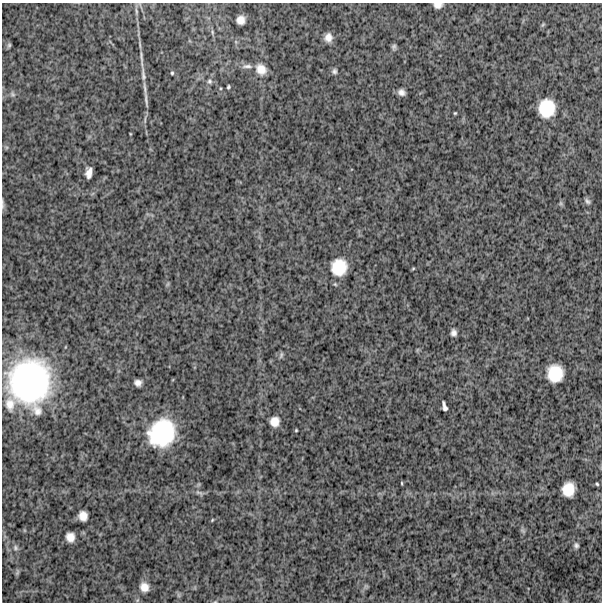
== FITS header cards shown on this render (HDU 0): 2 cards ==
NAXIS1  =                  600
NAXIS2  =                  600

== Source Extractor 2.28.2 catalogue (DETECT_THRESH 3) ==
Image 600 x 600 px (HDU 0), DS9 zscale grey, 1 PNG px = 1 image px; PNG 604 x 604 px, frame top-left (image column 1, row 600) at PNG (2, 3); no overlay
Background 1170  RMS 320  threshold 961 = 3 sigma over >= 5 px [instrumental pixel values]
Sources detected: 51; all 51 listed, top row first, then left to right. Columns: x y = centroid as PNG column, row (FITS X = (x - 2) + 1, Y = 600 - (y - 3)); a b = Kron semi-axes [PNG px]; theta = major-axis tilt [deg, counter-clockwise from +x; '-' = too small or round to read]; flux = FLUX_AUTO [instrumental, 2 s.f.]
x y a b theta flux
438 5 8 5 2 1.1e+05
136 11 10 4 -85 5.3e+04
241 20 8 7 - 1.7e+05
543 25 6 4 45 2.6e+04
212 32 6 4 -89 3.0e+04
328 38 9 8 - 1.5e+05
9 45 7 5 80 3.8e+04
394 47 7 6 - 5.1e+04
141 57 22 4 -87 1.1e+05
247 66 17 6 -1 1.2e+05
261 69 15 13 -52 2.5e+05
334 71 7 6 - 5.3e+04
172 73 5 4 - 2.7e+04
143 75 22 6 -85 1.5e+05
209 81 7 6 - 5.3e+04
228 87 4 3 - 3.1e+04
401 92 7 5 -28 9.5e+04
13 94 8 5 -28 5.4e+04
146 100 27 4 -82 1.3e+05
547 108 16 14 88 6.7e+05
455 113 3 3 - 2.1e+04
145 119 12 2 90 4.9e+04
89 173 10 6 84 1.5e+05
587 201 8 5 -50 5.1e+04
561 203 7 4 -90 3.5e+04
2 204 14 3 -88 4.8e+04
339 267 18 17 - 5.9e+05
413 268 5 3 - 2.0e+04
168 284 7 4 71 3.1e+04
454 333 7 5 -86 8.6e+04
281 355 9 4 72 4.3e+04
555 373 15 14 - 5.9e+05
30 382 45 39 -86 4.8e+06
138 383 7 6 - 1.1e+05
10 404 18 13 84 2.6e+05
444 406 10 4 -75 7.9e+04
275 421 10 9 - 2.0e+05
296 430 3 3 - 2.1e+04
162 433 26 23 53 1.7e+06
402 483 4 3 - 1.9e+04
597 484 4 4 - 2.4e+04
568 489 13 11 85 3.9e+05
199 493 12 6 -24 6.6e+04
83 516 9 8 - 1.9e+05
212 520 5 3 - 2.0e+04
523 531 9 4 -45 4.2e+04
70 537 8 8 - 1.8e+05
576 545 7 6 - 5.3e+04
15 548 8 7 - 7.0e+04
17 572 9 5 75 3.9e+04
144 587 10 9 - 1.8e+05
At the frame edge (FLAGS 8, measured only in part): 2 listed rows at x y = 438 5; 2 204